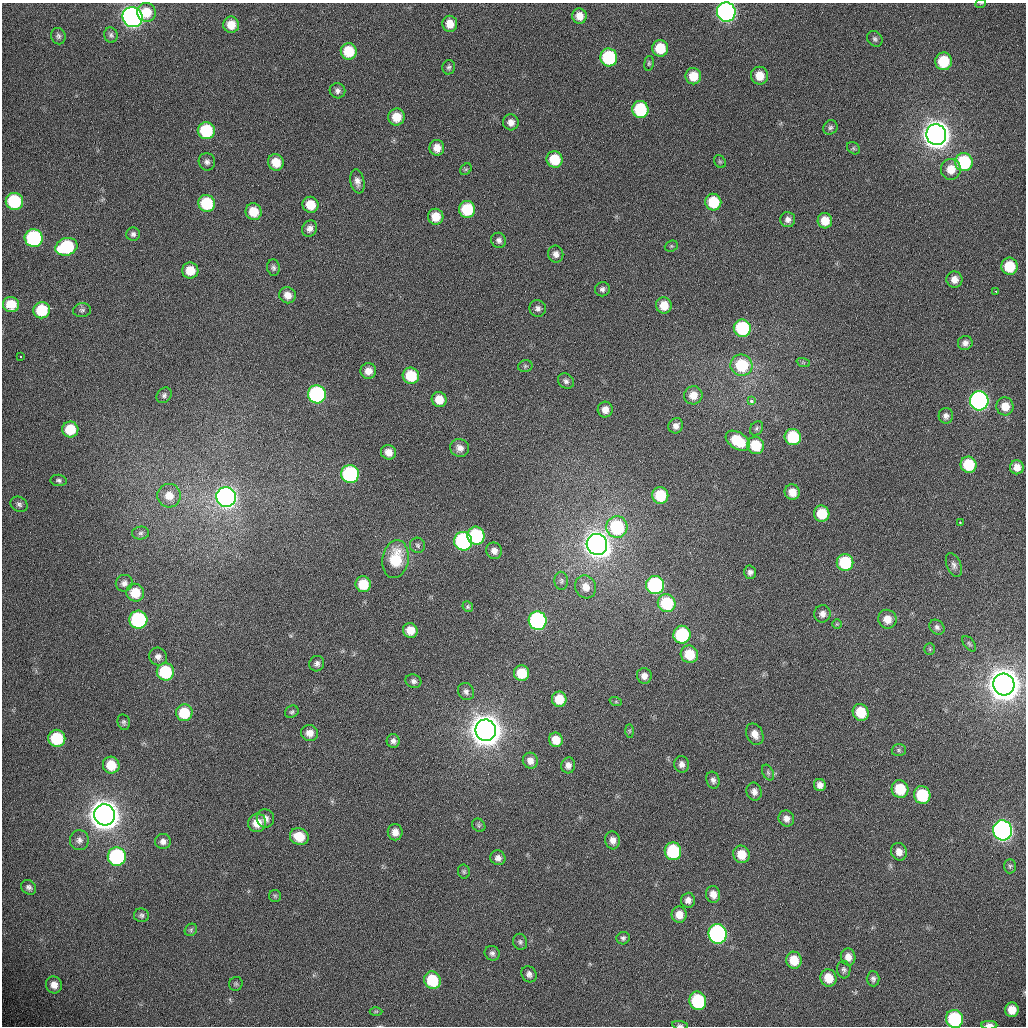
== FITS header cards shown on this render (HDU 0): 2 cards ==
NAXIS1  =                 1024 /fastest changing axis
NAXIS2  =                 1024 /next to fastest changing axis

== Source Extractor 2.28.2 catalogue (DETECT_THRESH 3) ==
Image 1024 x 1024 px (HDU 0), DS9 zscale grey, 1 PNG px = 1 image px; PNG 1028 x 1028 px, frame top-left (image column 1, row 1024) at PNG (2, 3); each listed source drawn as its Kron ellipse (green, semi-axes under 4 px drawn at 4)
Background 365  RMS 13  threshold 38.2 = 3 sigma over >= 5 px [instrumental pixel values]
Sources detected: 206; all 206 listed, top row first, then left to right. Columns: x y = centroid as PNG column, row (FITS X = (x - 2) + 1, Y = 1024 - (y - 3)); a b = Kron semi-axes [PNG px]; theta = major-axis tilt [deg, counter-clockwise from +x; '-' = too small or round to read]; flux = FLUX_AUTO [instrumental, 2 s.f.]
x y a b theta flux
981 3 5 3 - 7.2e+02
147 12 9 9 - 1.7e+04
726 12 9 9 - 3.7e+05
579 16 7 7 - 8.4e+03
132 17 10 9 - 5.6e+05
450 24 8 7 - 1.1e+04
231 25 8 8 - 1.2e+04
111 35 8 6 -73 2.2e+03
58 36 8 7 - 2.4e+03
875 39 8 7 - 2.4e+03
660 48 8 8 - 2.5e+04
349 51 8 8 - 2.8e+04
609 57 9 8 - 7.7e+04
943 61 9 8 - 3.1e+04
649 63 7 5 80 1.3e+03
449 67 7 6 - 2.1e+03
693 76 8 8 - 1.6e+04
760 76 9 8 - 1.4e+04
337 91 8 7 - 3.4e+03
640 110 8 8 - 5.4e+04
396 117 8 8 - 1.6e+04
511 122 8 7 - 5.7e+03
830 127 7 6 - 2.3e+03
206 131 8 8 - 5.3e+04
936 135 10 10 - 1.7e+06
437 148 8 7 - 8.1e+03
853 148 7 5 -36 1.6e+03
554 159 8 8 - 2.8e+04
207 162 9 8 - 3.5e+03
276 162 8 7 - 1.5e+04
720 162 7 5 -53 1.4e+03
964 162 9 9 - 6.2e+04
466 169 6 5 - 1.4e+03
951 169 10 10 - 1.3e+04
357 181 12 7 -79 5.0e+03
14 201 9 8 - 5.7e+04
713 202 8 8 - 3.2e+04
207 203 8 8 - 4.6e+04
310 205 8 7 - 1.7e+04
467 209 8 8 - 4.1e+04
254 212 8 8 - 1.7e+04
436 217 8 7 - 1.4e+04
788 219 7 7 - 3.8e+03
825 221 7 7 - 1.3e+04
310 228 8 7 - 4.6e+03
133 234 7 6 - 2.5e+03
34 238 9 9 - 1.1e+05
499 240 8 7 - 3.2e+03
671 246 7 5 20 1.5e+03
66 247 11 8 20 6.7e+04
556 254 8 7 - 4.6e+03
1009 266 8 8 - 2.8e+04
273 268 8 6 -83 2.4e+03
190 271 8 8 - 1.6e+04
954 279 8 8 - 6.9e+03
602 289 7 7 - 3.0e+03
996 291 3 2 - 1.2e+03
287 295 8 8 - 7.6e+03
11 304 8 7 - 2.0e+04
664 305 8 8 - 1.3e+04
538 308 8 8 - 3.4e+03
42 310 8 8 - 3.3e+04
82 310 9 7 7 2.4e+03
742 328 9 8 - 7.3e+04
965 343 7 7 - 3.9e+03
21 357 3 2 - 1.7e+03
803 362 7 4 -19 1.3e+03
741 365 11 10 - 4.2e+04
525 366 7 5 13 1.7e+03
368 371 8 8 - 7.6e+03
411 376 8 8 - 3.0e+04
566 381 8 7 - 2.8e+03
317 394 9 9 - 1.5e+05
164 395 8 7 - 2.5e+03
693 395 9 9 - 1.0e+04
439 400 8 7 - 1.4e+04
751 401 4 3 - 2.0e+04
979 401 9 9 - 3.3e+05
1005 406 9 8 - 1.1e+04
605 410 8 7 - 6.9e+03
946 416 8 7 - 3.5e+03
676 426 8 7 - 4.5e+03
756 428 7 6 - 2.0e+03
70 429 8 8 - 2.5e+04
793 437 8 8 - 4.3e+04
738 441 13 8 -33 3.1e+04
756 445 9 8 - 2.7e+04
460 448 10 8 -23 5.3e+03
388 452 8 7 - 7.6e+03
969 465 8 8 - 3.4e+04
1017 467 7 7 - 7.5e+03
350 474 9 9 - 1.2e+05
59 480 8 5 -8 2.1e+03
792 492 8 7 - 1.0e+04
660 495 8 8 - 3.3e+04
169 496 12 11 - 1.1e+04
226 497 10 9 - 5.0e+05
19 504 9 7 -29 3.0e+03
822 514 8 7 - 2.6e+04
960 522 3 2 - 3.4e+03
617 527 11 10 - 7.0e+04
140 533 8 6 4 2.6e+03
476 536 9 8 - 7.4e+04
463 541 9 9 - 1.6e+05
597 544 11 10 - 1.1e+06
418 545 8 7 - 2.3e+03
494 551 8 7 - 5.0e+03
395 559 19 13 81 3.5e+04
845 562 8 8 - 5.2e+04
954 565 12 7 -69 3.7e+03
750 572 7 6 - 3.1e+03
561 581 9 7 -86 2.4e+03
124 583 8 8 - 3.8e+03
363 584 8 7 - 2.2e+04
655 585 9 9 - 1.4e+05
586 587 12 10 -65 8.6e+03
135 593 9 8 - 2.0e+04
667 603 9 9 - 5.6e+04
468 607 5 5 - 1.4e+03
822 614 8 8 - 4.9e+03
887 619 9 9 - 1.0e+04
138 620 9 9 - 1.2e+05
538 621 9 9 - 1.9e+05
837 624 4 4 - 9.5e+02
937 627 8 6 -45 2.7e+03
410 630 7 7 - 1.1e+04
682 635 9 8 - 7.2e+04
969 644 9 5 -52 1.8e+03
930 649 6 5 - 1.3e+03
689 654 9 8 - 2.5e+04
158 657 9 8 - 4.4e+03
317 664 8 7 - 3.1e+03
165 672 9 8 - 5.1e+04
522 673 8 7 - 2.5e+04
644 676 8 7 - 5.2e+03
413 681 8 6 -19 2.8e+03
1004 684 11 10 - 2.7e+06
466 691 9 7 -56 3.3e+03
559 699 7 7 - 1.7e+04
616 702 6 4 -18 1.3e+03
292 712 7 6 - 1.8e+03
861 712 8 8 - 2.3e+04
184 713 8 8 - 2.7e+04
124 722 8 6 -78 2.1e+03
486 730 11 10 - 2.6e+06
629 731 7 4 -89 1.3e+03
310 733 8 8 - 6.8e+03
755 734 11 8 -65 7.7e+03
57 738 8 8 - 4.3e+04
556 740 7 6 - 1.3e+04
393 741 7 6 - 3.7e+03
899 750 7 6 - 1.9e+03
530 761 8 7 - 6.0e+03
681 764 8 7 - 4.2e+03
111 765 8 8 - 2.0e+04
568 765 8 7 - 4.8e+03
768 773 8 5 -63 2.1e+03
713 780 8 6 -72 3.3e+03
820 785 6 6 - 5.1e+03
900 789 9 8 - 2.7e+04
754 792 9 7 -71 4.4e+03
922 795 9 8 - 4.4e+04
105 815 10 10 - 2.3e+06
265 818 9 8 - 4.9e+03
786 819 8 7 - 5.3e+03
257 823 9 9 - 1.3e+04
479 825 7 6 - 1.8e+03
1003 830 10 9 - 4.9e+05
395 832 8 7 - 6.7e+03
299 837 9 8 - 1.9e+04
79 840 10 9 - 4.2e+03
613 840 9 7 -84 5.7e+03
163 841 8 7 - 4.1e+03
673 851 9 8 - 6.1e+04
899 852 9 7 -68 6.5e+03
741 854 9 8 - 1.7e+04
117 857 9 9 - 1.2e+05
498 858 8 7 - 4.2e+03
1010 866 7 6 - 1.8e+03
464 871 7 6 - 1.7e+03
29 887 8 6 -39 2.9e+03
713 894 8 7 - 7.5e+03
275 896 6 6 - 1.6e+03
688 900 7 7 - 4.6e+03
141 915 7 7 - 2.2e+03
679 915 8 7 - 9.2e+03
191 930 7 5 48 1.7e+03
718 934 10 9 - 2.3e+05
623 938 6 6 - 2.2e+03
520 942 8 7 - 2.3e+03
492 953 8 7 - 2.8e+03
848 957 8 7 - 6.8e+03
794 960 8 7 - 1.6e+04
844 970 9 6 -87 2.5e+03
529 974 8 7 - 3.6e+03
828 978 9 8 - 1.4e+04
873 979 7 6 - 2.6e+03
432 980 9 8 - 3.7e+04
236 984 7 6 - 1.6e+03
54 985 8 8 - 7.3e+03
698 1001 9 8 - 6.4e+04
1012 1010 7 7 - 1.1e+04
376 1011 6 4 1 1.2e+03
954 1019 9 8 - 7.3e+04
680 1025 8 4 -9 1.4e+03
989 1025 8 4 0 4.8e+03
At the frame edge (FLAGS 8, measured only in part): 5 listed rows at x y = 981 3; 726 12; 954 1019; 680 1025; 989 1025